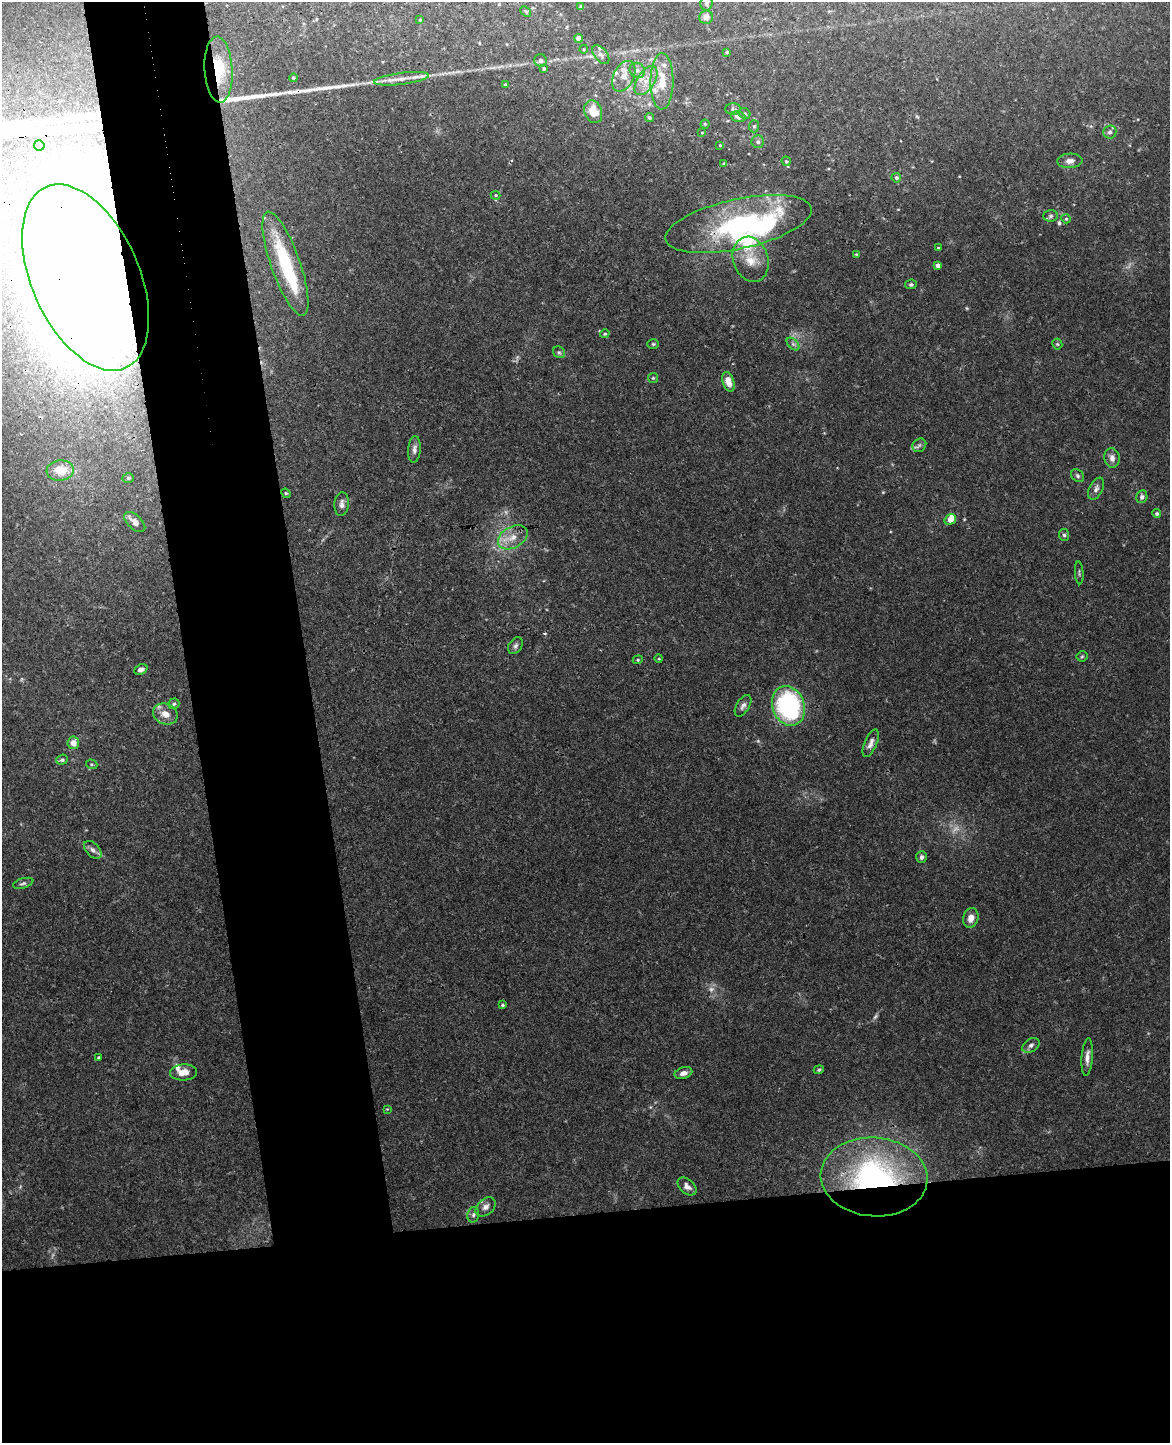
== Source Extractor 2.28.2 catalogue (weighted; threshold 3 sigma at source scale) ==
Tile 11 of 4 x 3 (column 3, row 3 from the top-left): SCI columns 2392-3559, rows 144-1584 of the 4785 x 4718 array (HDU 1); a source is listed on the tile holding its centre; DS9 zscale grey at full resolution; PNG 1172 x 1445 px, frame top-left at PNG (2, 2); each listed source drawn as its Kron ellipse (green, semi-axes under 4 px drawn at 4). Shown black and unused: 25% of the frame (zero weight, under 3 of 4 exposures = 6% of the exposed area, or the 3 px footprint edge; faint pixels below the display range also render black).
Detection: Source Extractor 2.28.2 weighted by HDU 2 'WHT'; one run over the whole footprint, this tile lists its part. Background 0.0427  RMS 0.003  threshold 0.0134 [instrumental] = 3 sigma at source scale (4.5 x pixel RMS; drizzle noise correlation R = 1.50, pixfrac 1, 0.05/0.05 arcsec/px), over >= 5 px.
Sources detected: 119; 3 too faint to see at this stretch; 2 inside a brighter object's white glare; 2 cosmic-ray / hot-pixel residue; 2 long thin detections or spike segments (spike, bleed or trail) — neither listed nor drawn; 12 inside a brighter listed object's ellipse — not listed separately; the other 98 listed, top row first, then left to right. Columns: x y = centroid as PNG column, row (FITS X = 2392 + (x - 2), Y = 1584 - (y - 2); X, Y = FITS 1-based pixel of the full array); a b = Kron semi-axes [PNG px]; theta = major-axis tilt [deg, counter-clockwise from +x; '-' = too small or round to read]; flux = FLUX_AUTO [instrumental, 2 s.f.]
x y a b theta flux
706 3 7 6 - 0.63
581 6 3 3 - 0.45
526 11 6 3 -40 0.39
706 17 7 6 - 1.9
420 20 4 4 - 0.28
579 38 4 4 - 2.4
584 49 4 3 - 0.25
727 52 3 3 - 0.48
601 55 11 6 -51 1
541 60 6 6 - 0.9
544 68 3 3 - 0.51
218 70 33 14 -87 11
637 70 8 7 - 1.2
624 76 16 10 63 2.6
293 78 4 4 - 0.57
401 79 28 6 7 3.3
646 81 16 8 57 3.5
662 81 28 11 89 7.3
505 85 4 4 - 0.4
733 109 8 6 0 0.7
593 112 12 8 -70 5.3
745 114 6 5 - 0.52
649 117 5 4 - 0.52
738 117 7 5 -18 1.6
705 124 4 4 - 0.4
754 126 6 5 - 0.56
1110 132 7 6 - 0.97
702 133 4 2 - 0.25
758 142 6 6 - 0.85
39 145 5 5 - 6.4
720 145 4 4 - 0.3
786 161 5 4 - 0.51
1070 161 12 7 2 1.6
724 164 3 3 - 0.54
896 178 5 4 - 0.8
496 195 5 4 - 0.41
1051 216 7 6 - 0.74
1066 219 5 4 - 0.38
739 224 74 25 12 67
938 248 3 3 - 0.35
856 254 3 2 - 0.24
751 259 23 17 -72 6.4
285 264 55 14 -71 19
938 265 4 4 - 1.4
86 278 99 54 -66 720
911 284 6 4 9 0.56
605 334 5 4 - 0.41
653 344 6 5 - 0.45
793 344 7 4 -45 0.77
1057 344 5 5 - 0.43
559 352 6 5 - 0.64
653 378 5 5 - 0.41
728 382 10 5 -72 3.5
919 445 7 6 - 0.8
414 449 13 6 85 1.5
1112 458 10 7 -80 1.7
60 470 13 10 5 5.2
1078 476 7 5 -46 0.64
128 478 5 5 - 0.57
1096 489 12 7 63 1.3
286 493 5 4 - 0.38
1142 497 6 5 - 1
342 504 12 7 85 1.5
1157 514 4 4 - 0.57
950 519 6 5 - 3.4
135 522 13 7 -43 1.7
1064 535 6 5 - 0.65
513 537 16 10 29 4.1
1079 573 11 2 -86 0.42
515 646 9 6 56 0.98
1082 656 5 5 - 0.42
659 659 4 3 - 0.26
638 660 5 4 - 0.4
141 669 7 5 23 1.5
174 704 5 5 - 0.52
743 706 12 6 58 1.3
788 706 20 16 -69 48
165 714 13 10 -22 3
73 743 6 6 - 2.6
871 743 15 6 67 1.6
62 760 6 5 - 0.59
92 764 6 4 -19 0.42
93 850 11 6 -47 1.3
921 857 6 5 - 0.85
23 883 10 5 16 0.74
971 918 10 7 76 2.4
502 1005 3 3 - 0.46
1031 1045 9 6 32 1
1087 1057 19 5 86 1.9
99 1058 3 3 - 0.5
819 1070 5 4 - 0.39
184 1072 13 8 2 3.1
683 1073 9 5 16 1.5
387 1109 4 3 - 0.22
874 1177 53 39 -4 74
687 1186 11 7 -41 1.6
486 1207 11 8 43 1.5
473 1215 8 6 77 0.78
Overlapping masked pixels (flux is a lower limit): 4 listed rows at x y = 218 70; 739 224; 86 278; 874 1177
Isophote crosses this tile's border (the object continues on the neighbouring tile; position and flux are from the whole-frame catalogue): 1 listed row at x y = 86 278